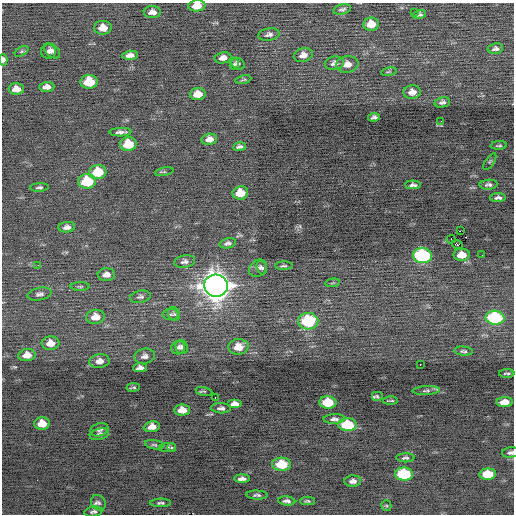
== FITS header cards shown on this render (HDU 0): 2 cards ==
NAXIS1  =                  512 / Axis length
NAXIS2  =                  512 / Axis length

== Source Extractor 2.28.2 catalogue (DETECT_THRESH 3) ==
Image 512 x 512 px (HDU 0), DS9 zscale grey, 1 PNG px = 1 image px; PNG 516 x 516 px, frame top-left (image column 1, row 512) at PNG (2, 3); each listed source drawn as its Kron ellipse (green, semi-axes under 4 px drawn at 4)
Background -0.138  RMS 0.77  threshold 2.3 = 3 sigma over >= 5 px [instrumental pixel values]
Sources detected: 113; all 113 listed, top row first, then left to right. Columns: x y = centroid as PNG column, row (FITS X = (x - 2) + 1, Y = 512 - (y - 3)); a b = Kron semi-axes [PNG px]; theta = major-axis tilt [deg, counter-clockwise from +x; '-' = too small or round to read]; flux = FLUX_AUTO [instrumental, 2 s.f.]
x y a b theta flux
197 6 8 5 5 570
342 9 9 5 12 120
152 12 8 6 -1 270
414 12 2 2 - 60
419 15 7 4 14 140
371 24 8 6 7 650
103 28 9 7 -1 510
269 34 11 6 10 180
495 49 8 5 9 150
22 51 7 4 31 88
48 51 7 7 - 140
52 51 9 6 -40 180
130 55 8 4 5 250
303 55 9 7 14 380
223 58 8 5 9 290
3 60 6 4 88 210
334 63 10 6 9 230
234 64 6 4 80 99
238 64 7 5 -30 130
347 64 11 8 8 430
389 72 8 3 9 67
243 80 8 3 9 62
89 82 8 7 - 1600
47 87 7 5 3 260
16 89 8 5 0 390
412 92 8 6 6 350
198 94 8 6 6 590
442 102 8 5 13 160
374 117 6 4 8 130
441 121 2 2 - 31
121 132 11 4 2 200
209 139 8 5 9 350
128 144 8 6 5 1400
499 145 8 3 3 79
240 146 6 3 8 140
490 162 9 4 55 74
98 172 9 7 9 1500
164 172 9 3 12 70
87 181 9 7 5 2000
413 185 7 4 -1 160
488 185 9 5 4 140
39 187 9 4 4 110
240 193 8 6 7 820
498 198 8 4 1 150
67 227 8 5 7 220
460 231 2 2 - 210
451 239 4 2 - 220
228 243 8 5 12 160
457 245 5 3 - 730
462 255 8 6 0 700
482 255 2 2 - 120
422 256 9 7 -5 6900
185 262 10 6 11 190
38 265 2 2 - 38
284 266 9 3 0 85
258 268 9 8 - 190
262 268 7 5 -74 120
106 275 8 6 3 300
333 283 7 3 5 57
216 286 12 11 - 77000
80 287 9 3 0 80
40 294 12 6 10 180
140 297 10 6 11 150
170 314 8 5 0 110
174 314 7 5 -62 110
95 317 9 7 8 620
495 318 9 7 -5 5100
308 321 10 8 2 3400
50 343 9 7 5 470
182 347 7 6 - 160
238 347 10 8 4 700
178 348 7 6 - 130
463 351 9 4 -5 100
27 355 8 6 9 450
145 356 10 7 12 210
99 361 10 6 6 330
420 364 3 2 - 130
140 368 7 4 1 220
507 373 8 2 0 73
133 387 7 3 8 72
204 391 8 3 -11 55
426 391 14 4 2 120
377 396 6 5 - 88
215 397 2 2 - 230
390 401 7 2 1 65
328 402 9 6 -3 1400
504 402 8 5 4 500
234 404 7 4 0 290
221 408 10 5 -3 160
182 410 8 5 1 530
334 419 11 4 2 170
42 423 8 6 2 680
347 425 9 6 -3 2100
152 427 8 5 8 400
99 430 9 6 16 150
99 434 10 5 16 170
154 445 9 4 -11 100
168 447 8 4 6 90
171 448 5 3 - 55
511 453 9 5 5 170
405 458 9 4 1 110
282 464 9 6 -3 1500
404 474 9 6 -1 3700
488 474 8 6 4 1500
242 479 8 4 0 230
353 481 8 5 4 210
257 495 10 4 -2 120
287 501 8 4 -6 170
307 501 7 4 1 90
98 503 8 7 - 160
161 503 10 4 1 130
386 506 5 5 - 75
93 512 9 5 10 130
At the frame edge (FLAGS 8, measured only in part): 3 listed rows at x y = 197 6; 3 60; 511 453